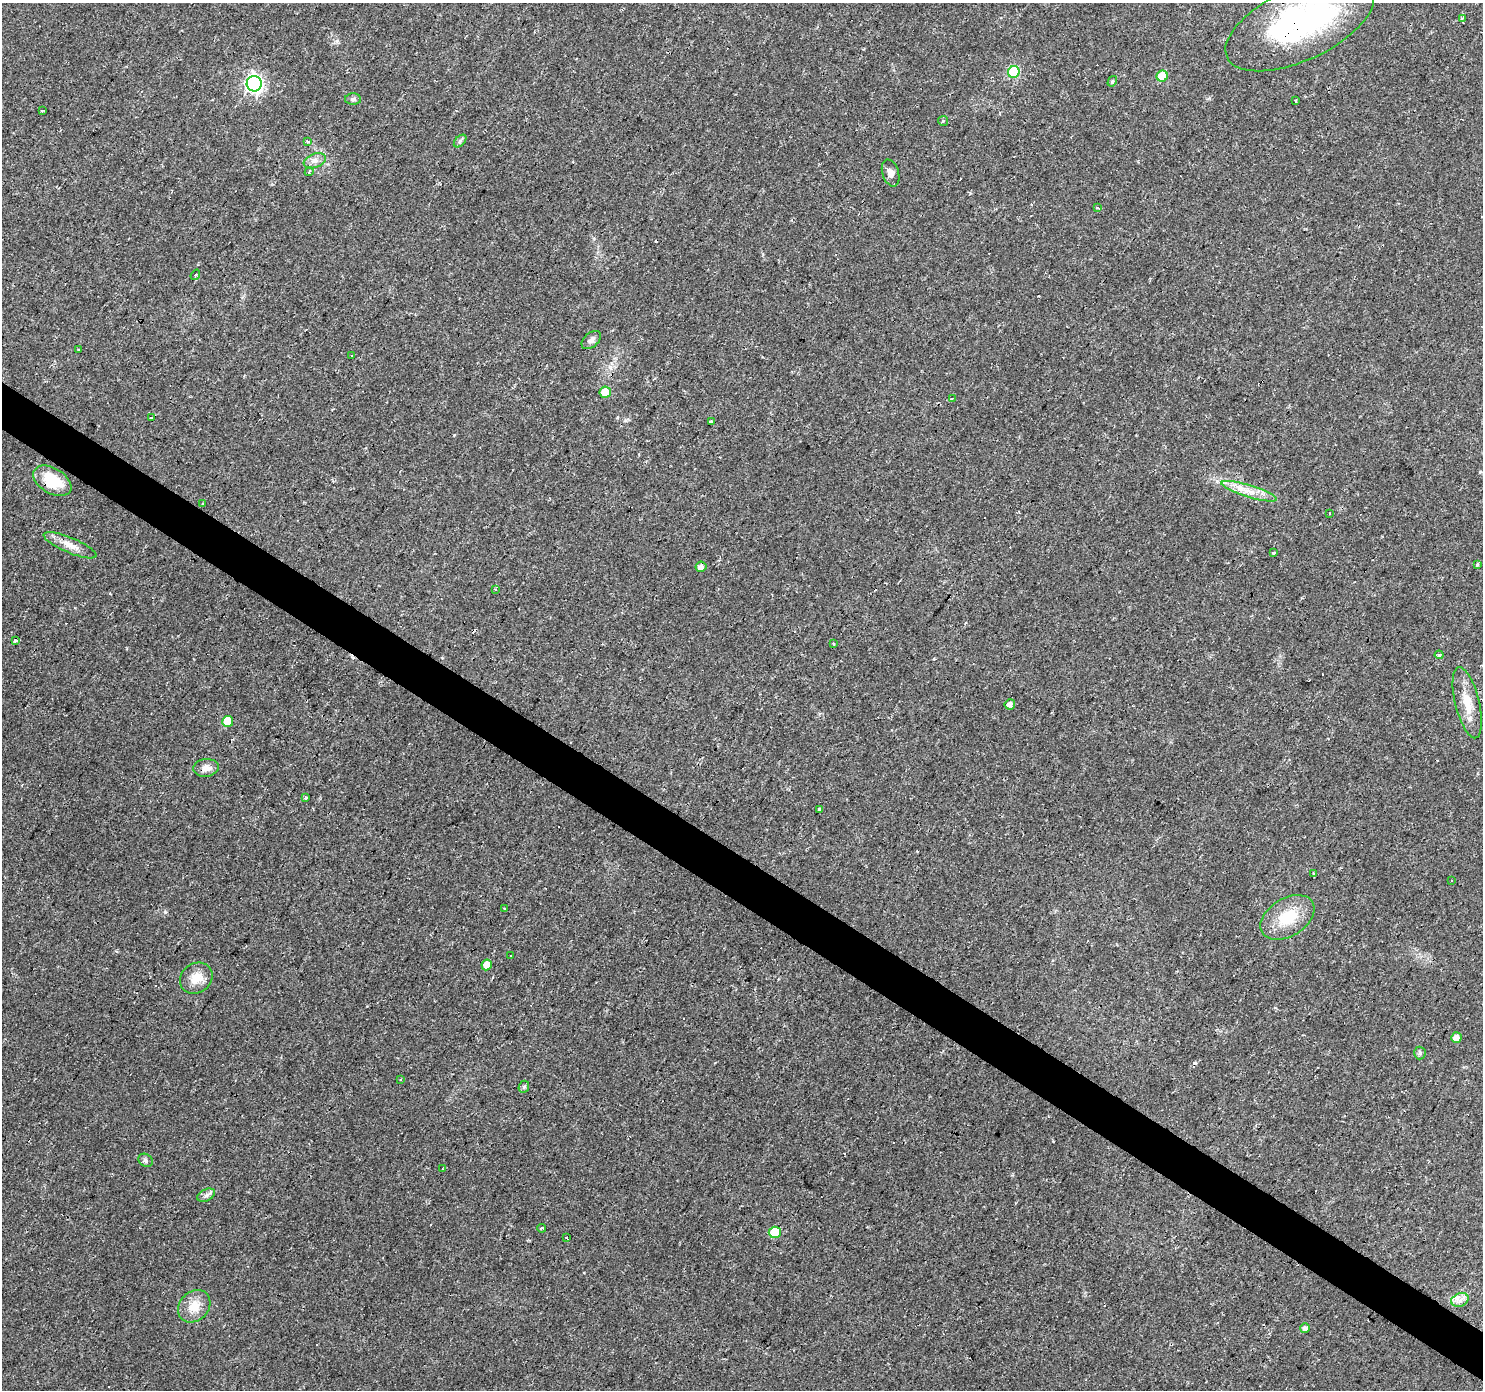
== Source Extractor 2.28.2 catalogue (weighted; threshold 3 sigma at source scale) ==
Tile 6 of 4 x 4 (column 2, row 2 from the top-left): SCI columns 1481-2961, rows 2957-4344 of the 5924 x 5980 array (HDU 1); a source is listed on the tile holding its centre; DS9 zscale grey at full resolution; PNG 1485 x 1392 px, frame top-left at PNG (2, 3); each listed source drawn as its Kron ellipse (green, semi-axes under 4 px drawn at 4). Shown black and unused: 4% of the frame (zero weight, under 2 of 3 exposures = <1% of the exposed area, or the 3 px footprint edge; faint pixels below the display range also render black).
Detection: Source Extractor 2.28.2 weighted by HDU 2 'WHT'; one run over the whole footprint, this tile lists its part. Background 0.0235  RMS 0.0031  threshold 0.014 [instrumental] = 3 sigma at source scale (4.5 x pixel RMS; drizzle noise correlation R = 1.50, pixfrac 1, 0.0396/0.0396 arcsec/px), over >= 5 px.
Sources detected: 89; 1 inside a brighter object's white glare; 26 cosmic-ray / hot-pixel residue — neither listed nor drawn; the other 62 listed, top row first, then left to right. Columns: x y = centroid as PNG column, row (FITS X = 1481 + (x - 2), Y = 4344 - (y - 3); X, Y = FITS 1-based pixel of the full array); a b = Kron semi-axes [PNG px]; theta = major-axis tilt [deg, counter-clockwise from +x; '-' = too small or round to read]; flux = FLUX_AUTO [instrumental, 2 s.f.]
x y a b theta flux
1462 18 3 3 - 1.1
1300 24 80 36 25 74
1014 72 6 5 - 21
1162 76 6 5 - 8.5
1112 81 6 4 59 0.46
254 84 8 7 - 97
353 99 8 5 2 0.73
1295 101 3 2 - 0.43
42 110 3 3 - 0.98
943 121 5 5 - 0.32
308 141 3 3 - 1.6
460 141 7 4 46 0.62
315 161 11 7 21 1.8
309 171 4 3 - 1.9
891 173 14 8 -73 1.7
1097 207 3 3 - 1.3
195 275 5 3 - 0.49
591 340 11 7 42 1.3
79 349 3 3 - 0.94
351 355 3 2 - 1.1
605 392 6 5 - 4.8
952 398 3 3 - 0.45
151 417 3 3 - 0.54
711 422 4 3 - 2.1
52 481 21 12 -31 10
1249 491 29 6 -17 4.3
203 504 3 3 - 1.3
1330 514 3 3 - 0.61
70 545 28 7 -23 3.7
1273 553 3 3 - 0.94
1477 564 3 3 - 0.73
701 567 5 5 - 1.9
495 589 3 2 - 0.28
15 641 3 3 - 1.2
833 643 3 2 - 0.62
1439 655 4 3 - 1.5
1467 703 36 12 -76 6.3
1010 704 5 5 - 1.8
228 721 5 5 - 7.1
206 768 13 9 6 2.4
306 798 4 4 - 0.33
820 809 4 3 - 0.58
1314 874 4 3 - 0.55
1451 880 3 3 - 0.94
504 909 3 3 - 4.1
1287 917 29 19 31 11
511 955 3 3 - 0.69
487 965 5 5 - 3.2
196 978 17 14 37 4.4
1456 1038 5 5 - 2.5
1420 1053 6 6 - 0.66
401 1080 3 2 - 0.31
524 1087 6 5 - 0.59
145 1160 8 6 -33 0.76
442 1168 3 2 - 0.36
206 1195 9 5 26 1
542 1228 4 3 - 0.78
775 1232 6 6 - 13
567 1237 3 3 - 2.7
1460 1300 9 6 21 1.6
194 1306 18 14 45 5
1305 1328 5 5 - 1.5
Overlapping masked pixels (flux is a lower limit): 2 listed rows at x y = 1300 24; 52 481
Isophote crosses this tile's border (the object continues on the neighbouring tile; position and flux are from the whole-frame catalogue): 1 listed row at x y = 1300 24
Unlisted compact peaks at least as high as the median listed source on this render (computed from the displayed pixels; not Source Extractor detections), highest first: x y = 165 912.